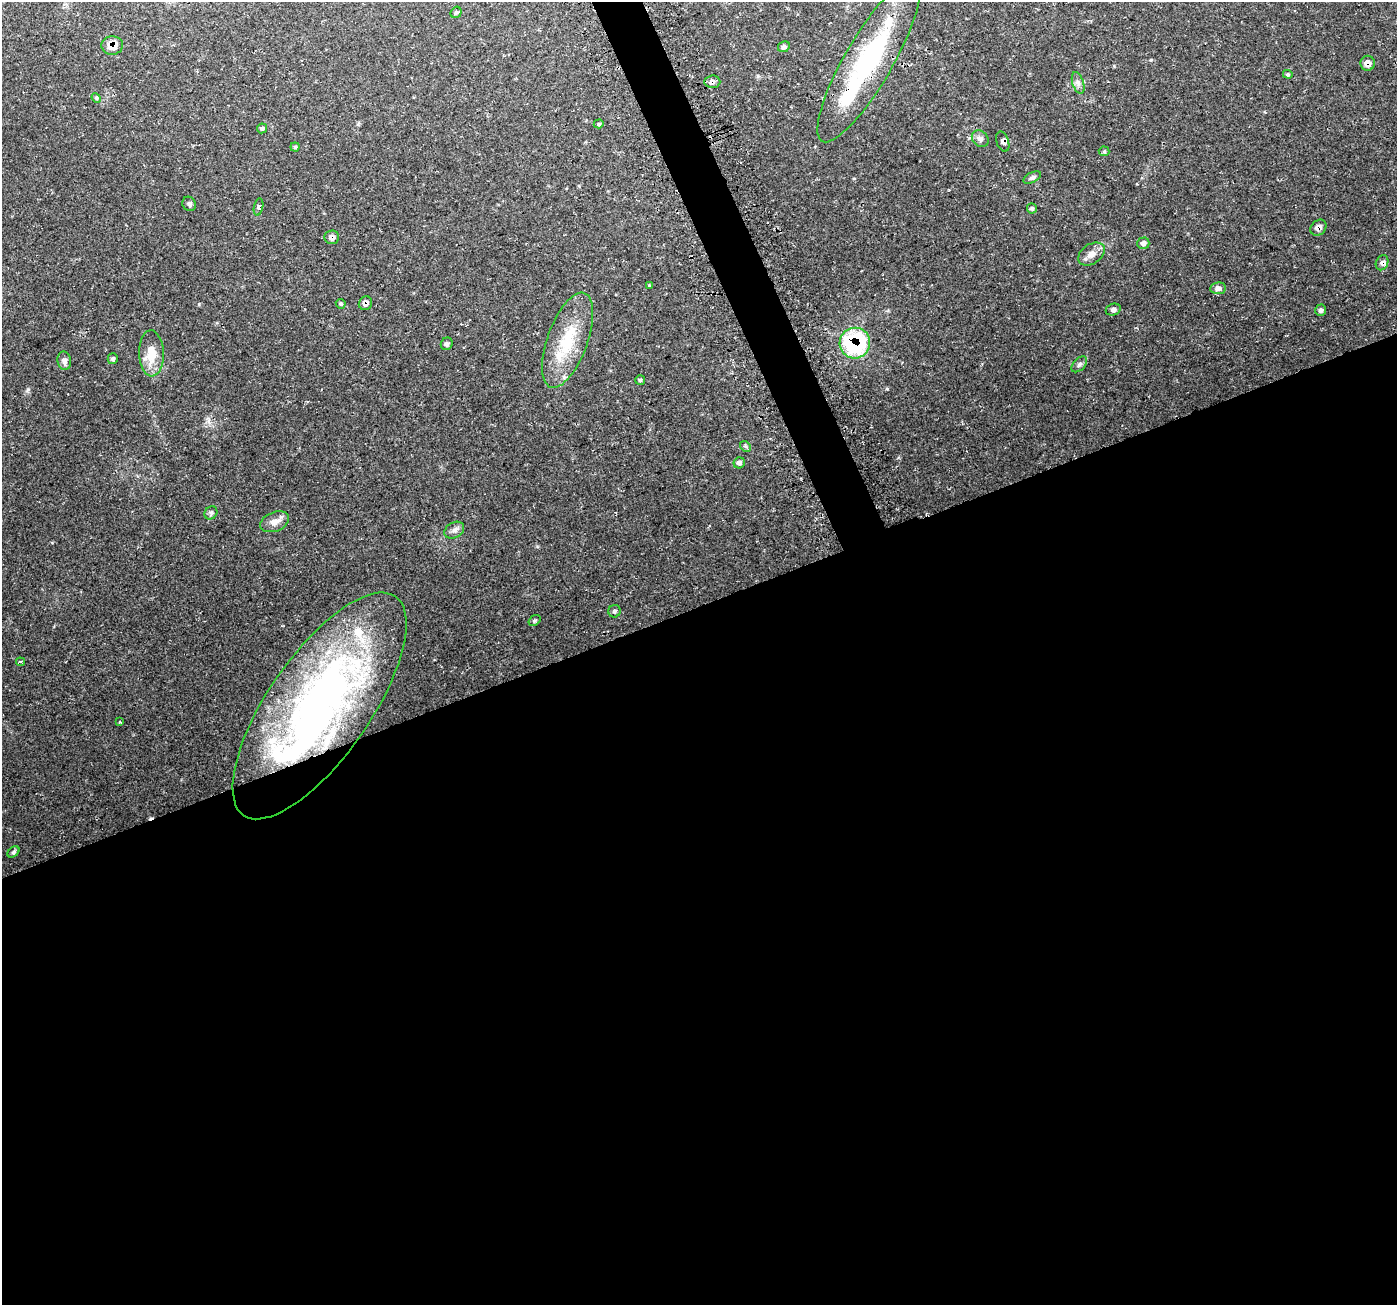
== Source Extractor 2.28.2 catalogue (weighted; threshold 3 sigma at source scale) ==
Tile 15 of 4 x 4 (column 3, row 4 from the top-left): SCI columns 2823-4217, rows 99-1401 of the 5650 x 5462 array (HDU 1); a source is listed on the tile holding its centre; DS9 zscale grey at full resolution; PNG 1399 x 1307 px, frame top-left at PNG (2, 2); each listed source drawn as its Kron ellipse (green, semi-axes under 4 px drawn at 4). Shown black and unused: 55% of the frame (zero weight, under 3 of 4 exposures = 3% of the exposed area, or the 3 px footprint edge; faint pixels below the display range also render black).
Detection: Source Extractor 2.28.2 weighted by HDU 2 'WHT'; one run over the whole footprint, this tile lists its part. Background 0.0496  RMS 0.0043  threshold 0.0195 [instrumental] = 3 sigma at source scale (4.5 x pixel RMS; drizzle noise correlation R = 1.50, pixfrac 1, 0.0396/0.0396 arcsec/px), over >= 5 px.
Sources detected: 54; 1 inside a brighter object's white glare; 1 cosmic-ray / hot-pixel residue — neither listed nor drawn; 3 inside a brighter listed object's ellipse — not listed separately; the other 49 listed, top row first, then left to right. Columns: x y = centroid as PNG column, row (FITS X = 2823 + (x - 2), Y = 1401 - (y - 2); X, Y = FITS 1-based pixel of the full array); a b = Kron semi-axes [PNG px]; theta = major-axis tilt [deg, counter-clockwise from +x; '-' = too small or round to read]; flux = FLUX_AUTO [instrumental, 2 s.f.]
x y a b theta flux
456 12 6 5 - 0.7
112 45 11 9 4 5.6
784 47 6 5 - 1.2
869 61 93 24 60 59
1368 63 7 7 - 2.6
1288 74 5 4 - 0.55
712 82 8 6 4 1.8
1078 83 11 5 -72 1.6
96 98 5 4 - 0.51
599 124 5 4 - 0.53
262 128 5 5 - 0.81
980 139 9 7 -43 1.7
1003 142 10 6 -72 1.6
295 147 4 4 - 0.58
1104 151 5 5 - 0.57
1032 177 9 5 26 1.1
189 204 7 6 - 1.2
258 207 9 4 79 0.97
1032 208 5 5 - 0.86
1318 228 9 7 46 2
332 237 7 7 - 2.1
1143 243 6 5 - 1.7
1091 254 15 10 35 3.4
1382 263 8 6 65 1.5
649 285 4 3 - 0.34
1218 288 8 6 9 2.1
365 303 7 6 - 1.8
341 304 5 4 - 0.68
1113 310 8 5 17 1.3
1321 310 5 5 - 1.1
568 340 50 20 70 21
855 343 15 15 - 45
447 344 6 5 - 1.3
151 353 23 12 -88 8.4
113 359 5 5 - 0.8
64 361 9 7 -80 1.5
1079 364 9 5 46 1.2
640 380 5 5 - 0.63
745 446 6 4 -45 0.73
739 463 6 5 - 1.2
211 513 7 6 - 1
275 522 15 9 22 3.5
454 530 10 7 31 1.9
614 611 6 6 - 0.88
534 620 6 4 35 0.66
21 662 4 3 - 0.54
319 706 133 51 55 240
120 722 4 2 - 0.38
13 852 7 4 41 0.78
Overlapping masked pixels (flux is a lower limit): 11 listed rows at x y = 112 45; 869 61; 1368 63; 712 82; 1003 142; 1318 228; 332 237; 1382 263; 365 303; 855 343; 319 706
Unlisted compact peaks at least as high as the median listed source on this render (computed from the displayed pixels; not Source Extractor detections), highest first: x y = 887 389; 28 389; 1151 60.